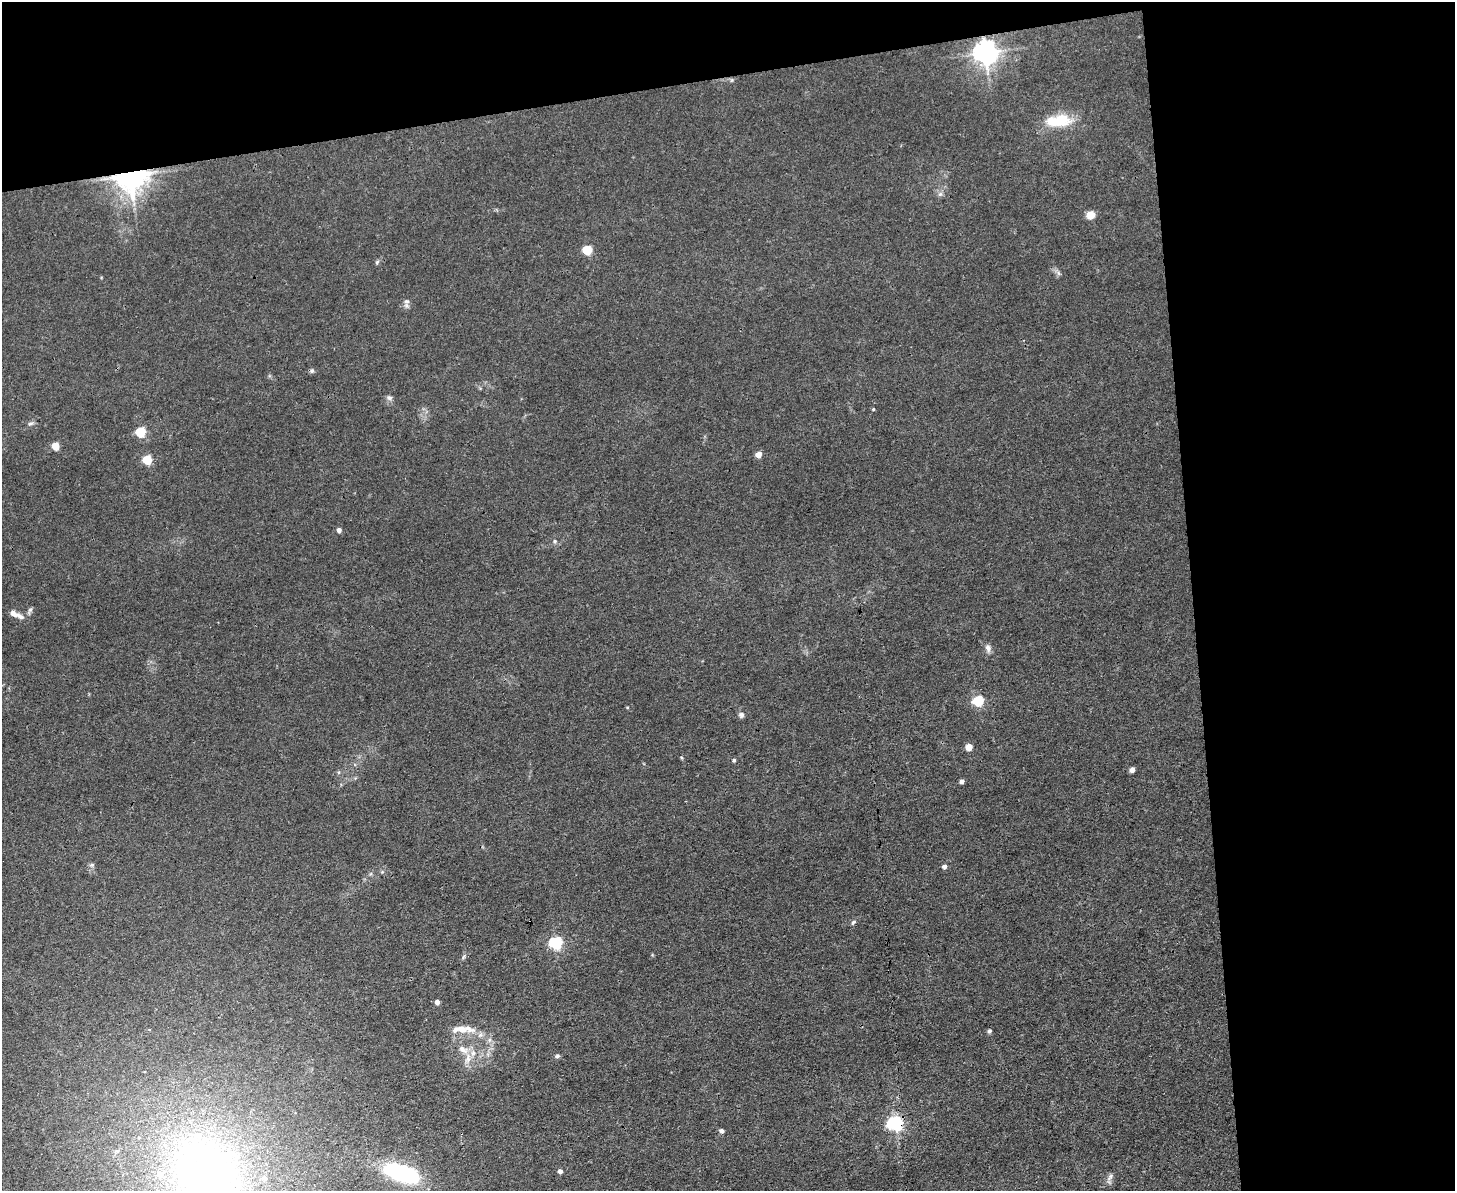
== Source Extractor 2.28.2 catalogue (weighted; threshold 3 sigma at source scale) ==
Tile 3 of 3 x 4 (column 3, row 1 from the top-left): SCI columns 3037-4489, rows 3569-4757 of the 4732 x 4757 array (HDU 1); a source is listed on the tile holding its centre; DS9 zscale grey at full resolution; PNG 1457 x 1193 px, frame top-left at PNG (2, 2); no overlay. Shown black and unused: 25% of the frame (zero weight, under 3 of 4 exposures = <1% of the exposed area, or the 3 px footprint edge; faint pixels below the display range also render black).
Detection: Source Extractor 2.28.2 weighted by HDU 2 'WHT'; one run over the whole footprint, this tile lists its part. Background 0.0426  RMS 0.0052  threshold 0.0232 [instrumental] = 3 sigma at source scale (4.5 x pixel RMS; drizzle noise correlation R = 1.50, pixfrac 1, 0.05/0.05 arcsec/px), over >= 5 px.
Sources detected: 48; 1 inside a brighter object's white glare — not listed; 5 inside a brighter listed object's ellipse — not listed separately; the other 42 listed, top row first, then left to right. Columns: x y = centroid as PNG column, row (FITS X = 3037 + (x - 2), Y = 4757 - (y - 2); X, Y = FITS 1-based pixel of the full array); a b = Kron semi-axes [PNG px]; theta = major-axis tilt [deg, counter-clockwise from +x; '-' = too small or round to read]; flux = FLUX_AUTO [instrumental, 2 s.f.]
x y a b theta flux
985 52 7 7 - 500
1054 121 27 14 -4 14
130 175 8 7 - 900
940 194 7 6 - 1.3
1090 215 9 8 - 4.7
587 250 5 5 - 29
377 262 7 4 46 0.85
407 301 8 8 - 1.7
312 371 6 5 - 0.91
389 398 8 6 -36 1.4
873 409 4 3 - 0.5
30 423 8 4 2 1
140 432 5 5 - 34
55 446 5 5 - 16
758 455 5 4 - 6.6
147 460 5 5 - 27
339 530 4 4 - 2.4
555 541 6 5 - 0.88
30 610 9 5 67 1.2
16 614 19 6 -24 3.8
988 648 11 6 -75 2.1
978 701 5 5 - 48
741 715 7 7 - 1.6
969 747 5 5 - 8.4
734 760 5 4 - 0.87
1132 770 5 4 - 2.4
962 781 4 4 - 2.2
92 865 6 5 - 0.94
944 866 5 4 - 2
853 922 7 5 40 0.98
556 943 6 5 - 90
437 1002 4 4 - 2.6
469 1029 22 9 -23 5.4
989 1031 6 5 - 0.94
463 1049 17 9 -32 5.3
557 1056 7 5 27 1.1
895 1124 6 6 - 140
721 1131 4 4 - 1.9
560 1171 5 5 - 1.7
208 1172 100 86 -42 270
401 1173 31 12 -19 72
1110 1177 12 5 56 1.9
Overlapping masked pixels (flux is a lower limit): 3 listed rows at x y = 985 52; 130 175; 895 1124
Isophote crosses this tile's border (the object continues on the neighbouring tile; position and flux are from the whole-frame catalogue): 1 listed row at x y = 208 1172